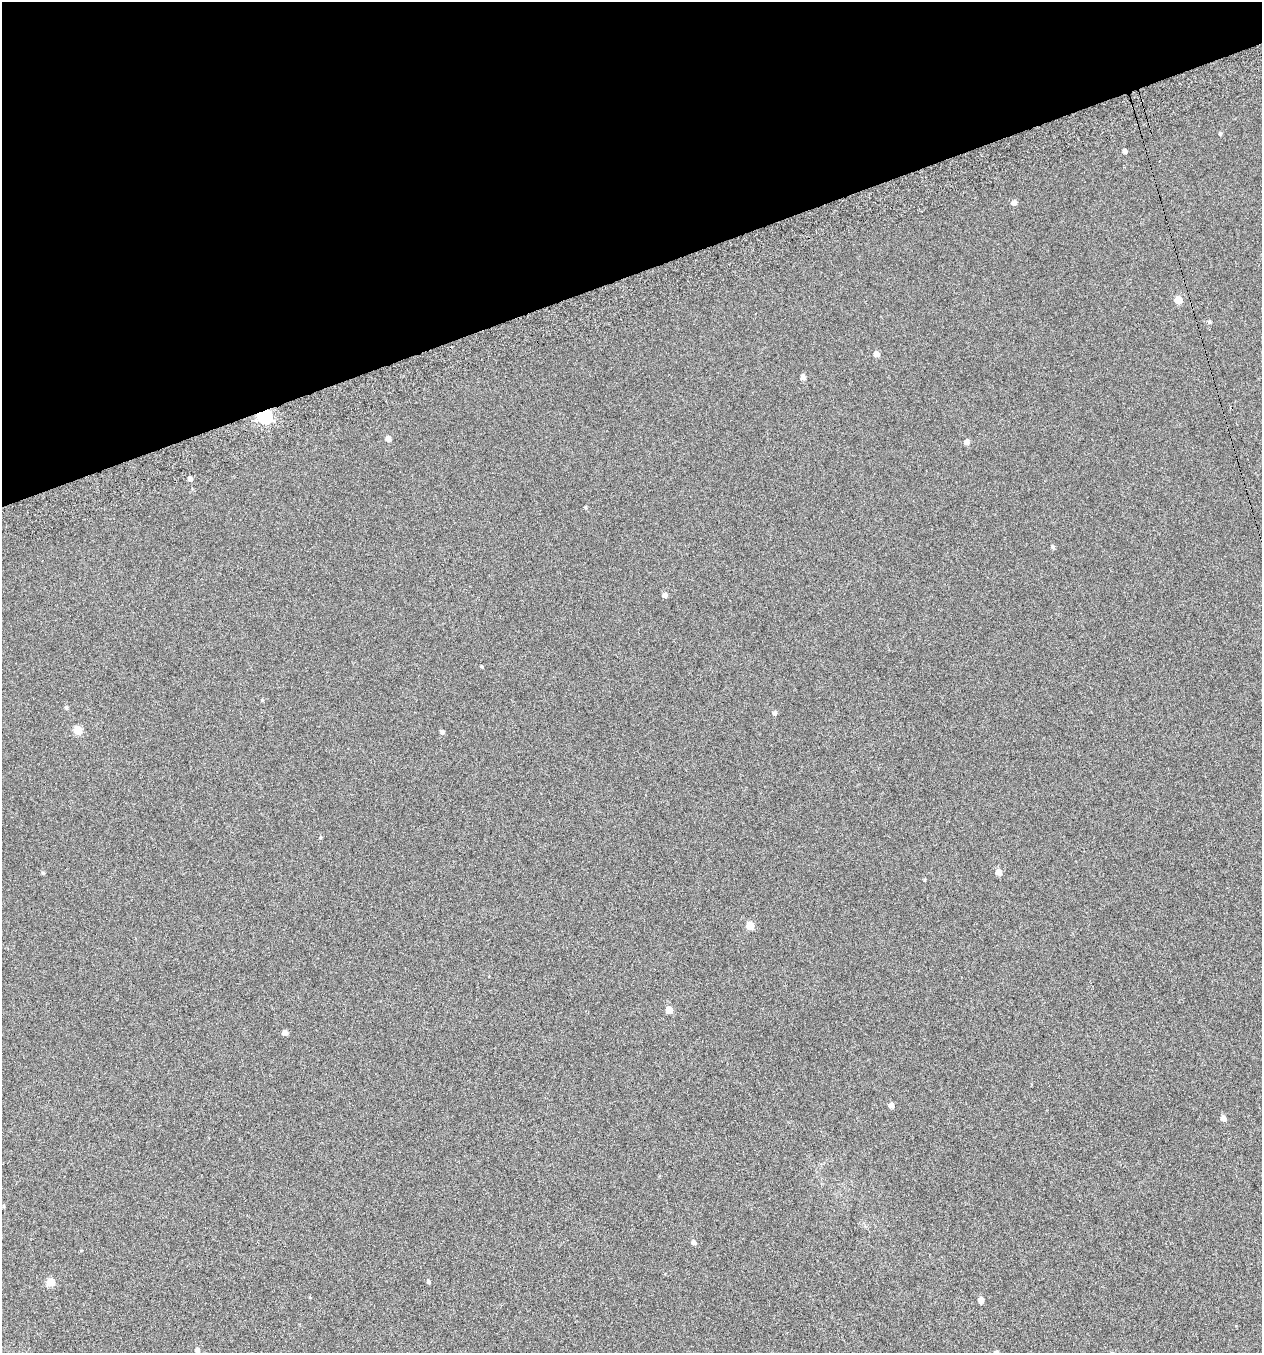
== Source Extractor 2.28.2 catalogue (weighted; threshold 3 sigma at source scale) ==
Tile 3 of 4 x 4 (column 3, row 1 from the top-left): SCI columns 2611-3870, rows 4104-5454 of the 5271 x 5511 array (HDU 1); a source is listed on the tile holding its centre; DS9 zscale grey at full resolution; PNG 1264 x 1355 px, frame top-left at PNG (2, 2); no overlay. Shown black and unused: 20% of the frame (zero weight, under 4 of 7 exposures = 3% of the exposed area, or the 3 px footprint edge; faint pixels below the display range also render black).
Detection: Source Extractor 2.28.2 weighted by HDU 2 'WHT'; one run over the whole footprint, this tile lists its part. Background -1.89e-04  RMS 0.0033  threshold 0.0137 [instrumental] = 3 sigma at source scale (4.09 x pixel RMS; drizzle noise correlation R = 1.36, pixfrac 0.8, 0.0396/0.0396 arcsec/px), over >= 5 px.
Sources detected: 34; all 34 listed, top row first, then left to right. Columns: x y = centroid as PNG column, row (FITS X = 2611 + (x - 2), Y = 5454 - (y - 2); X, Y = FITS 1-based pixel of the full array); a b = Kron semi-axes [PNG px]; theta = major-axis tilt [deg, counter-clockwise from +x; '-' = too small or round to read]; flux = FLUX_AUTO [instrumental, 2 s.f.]
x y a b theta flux
1220 133 5 4 - 0.43
1124 151 4 4 - 1.2
1014 203 5 5 - 1.5
1178 300 5 5 - 6.1
1209 322 5 4 - 0.5
876 354 5 5 - 2.1
803 377 6 5 - 1.2
265 416 6 6 - 67
388 438 5 4 - 2
966 442 5 5 - 1.5
190 479 5 4 - 0.97
586 507 5 3 - 0.29
1053 547 5 4 - 0.5
665 595 5 5 - 1.2
481 666 3 3 - 0.41
262 700 4 3 - 0.31
66 707 5 4 - 0.51
774 713 5 5 - 0.76
77 730 5 5 - 8.8
442 732 5 4 - 0.72
320 837 4 4 - 0.28
998 872 5 5 - 2.5
43 873 4 4 - 0.39
750 926 5 5 - 6.5
669 1010 5 5 - 3.3
285 1033 5 4 - 1.4
891 1105 5 5 - 1.4
1223 1118 5 5 - 1.2
4 1206 6 4 -90 0.34
694 1242 5 5 - 0.92
50 1282 5 5 - 6.7
428 1282 5 5 - 0.47
981 1300 5 4 - 2
197 1350 5 4 - 0.79
Overlapping masked pixels (flux is a lower limit): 1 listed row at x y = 265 416